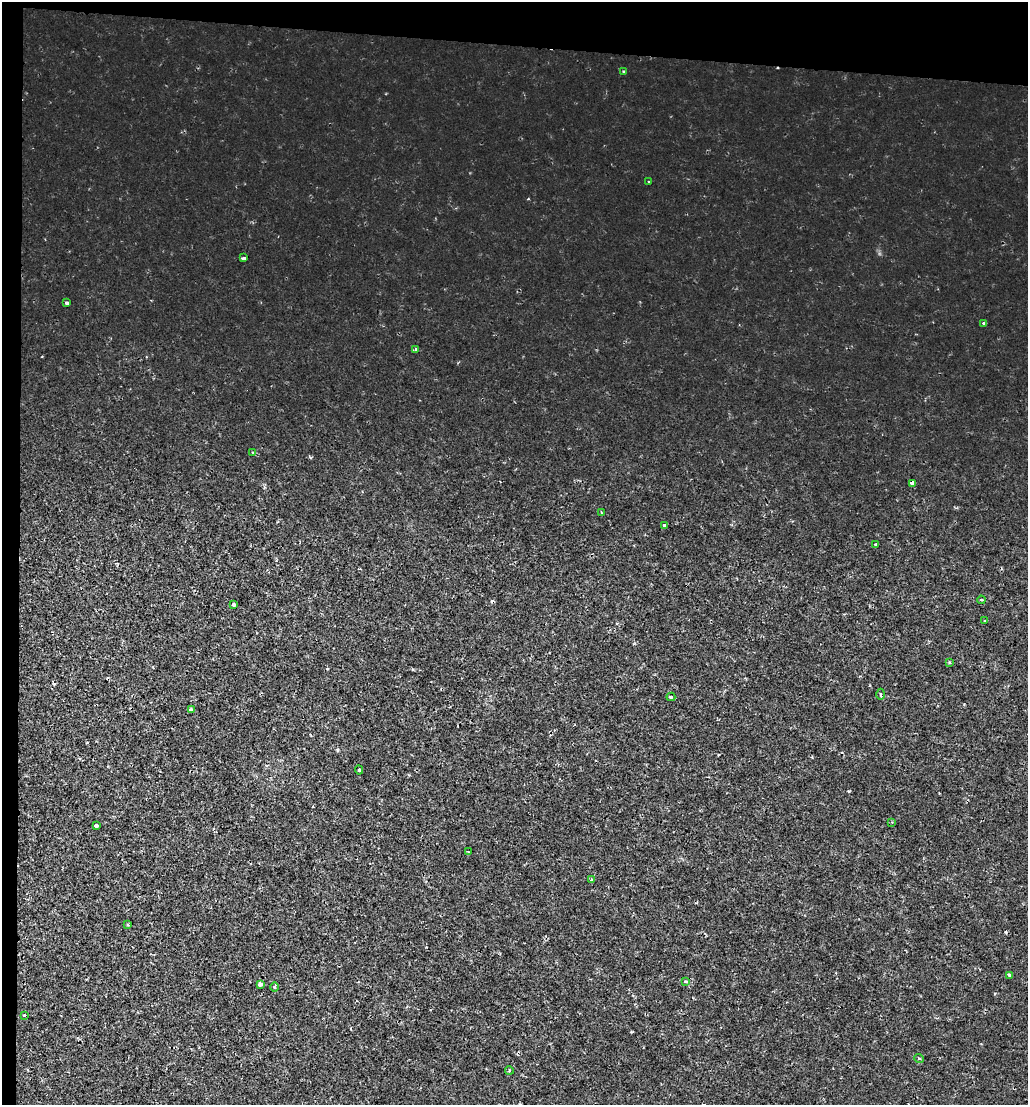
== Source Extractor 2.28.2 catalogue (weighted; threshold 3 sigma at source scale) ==
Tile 1 of 2 x 2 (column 1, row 1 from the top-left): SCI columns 148-1173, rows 1105-2207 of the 2327 x 2207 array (HDU 1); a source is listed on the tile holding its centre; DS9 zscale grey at full resolution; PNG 1030 x 1107 px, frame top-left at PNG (2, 2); each listed source drawn as its Kron ellipse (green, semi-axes under 4 px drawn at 4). Shown black and unused: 6% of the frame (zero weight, under 2 of 3 exposures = <1% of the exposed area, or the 3 px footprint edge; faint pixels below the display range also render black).
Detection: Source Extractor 2.28.2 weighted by HDU 2 'WHT'; one run over the whole footprint, this tile lists its part. Background 0.00141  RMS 0.0013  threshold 0.00571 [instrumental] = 3 sigma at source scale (4.5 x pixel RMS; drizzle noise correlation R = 1.50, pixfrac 1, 0.0396/0.0396 arcsec/px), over >= 5 px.
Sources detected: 34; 3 cosmic-ray / hot-pixel residue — neither listed nor drawn; the other 31 listed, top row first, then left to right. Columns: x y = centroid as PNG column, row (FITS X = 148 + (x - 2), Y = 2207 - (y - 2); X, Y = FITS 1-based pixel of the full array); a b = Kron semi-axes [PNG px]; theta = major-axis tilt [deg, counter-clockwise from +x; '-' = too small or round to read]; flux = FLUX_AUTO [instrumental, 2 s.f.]
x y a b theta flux
623 71 3 3 - 0.14
648 181 3 2 - 0.083
243 258 4 3 - 0.35
67 302 4 3 - 0.43
984 323 3 3 - 0.57
416 349 3 3 - 0.71
252 452 3 2 - 0.12
912 483 4 3 - 0.67
601 512 4 2 - 0.14
664 526 4 3 - 0.45
876 544 3 3 - 0.13
981 600 4 3 - 0.32
233 605 4 3 - 0.45
984 621 4 2 - 0.094
949 662 4 3 - 0.15
880 694 5 3 - 0.18
671 697 4 3 - 0.17
191 710 4 3 - 0.38
359 770 4 4 - 0.23
892 822 3 3 - 0.13
96 825 4 3 - 0.9
468 852 3 3 - 0.18
591 880 3 3 - 0.18
128 925 3 3 - 0.14
1009 975 4 3 - 0.23
685 981 4 3 - 0.17
260 984 4 3 - 0.56
274 987 5 3 - 0.16
24 1015 3 3 - 0.13
919 1058 5 3 - 0.16
509 1070 4 3 - 0.12
Overlapping masked pixels (flux is a lower limit): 1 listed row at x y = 912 483
Unlisted compact peaks at least as high as the median listed source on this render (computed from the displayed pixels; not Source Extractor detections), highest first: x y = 849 791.